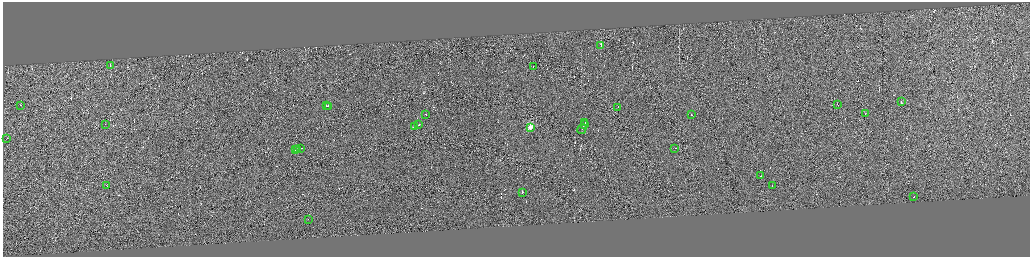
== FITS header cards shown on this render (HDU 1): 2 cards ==
NAXIS1  =                 4109
NAXIS2  =                 1017

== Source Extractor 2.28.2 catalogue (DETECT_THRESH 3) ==
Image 4109 x 1017 px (HDU 1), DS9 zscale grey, zoomed out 1/4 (1 PNG px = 4 x 4 image px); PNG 1032 x 259 px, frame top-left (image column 3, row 1015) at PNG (3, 2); each listed source drawn as its Kron ellipse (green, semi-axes under 4 px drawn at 4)
Background -0.237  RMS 3.9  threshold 11.6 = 3 sigma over >= 5 px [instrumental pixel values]
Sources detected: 432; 402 cannot appear on this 1/4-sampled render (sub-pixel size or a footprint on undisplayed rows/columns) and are neither listed nor drawn; the other 30 listed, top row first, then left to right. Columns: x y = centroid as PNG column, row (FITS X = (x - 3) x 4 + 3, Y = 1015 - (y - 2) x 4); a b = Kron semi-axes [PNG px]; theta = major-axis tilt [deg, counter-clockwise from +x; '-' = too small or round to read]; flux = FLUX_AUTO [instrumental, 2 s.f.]
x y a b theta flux
601 45 2 1 - 13000
110 65 2 1 - 18000
533 66 2 1 - 13000
901 101 2 1 - 17000
837 104 2 1 - 12000
20 105 2 1 - 9400
327 105 3 1 - 27000
329 106 3 1 - 36000
618 107 2 1 - 14000
865 113 2 1 - 13000
426 114 2 1 - 13000
691 114 2 1 - 39000
585 122 2 1 - 14000
105 124 2 1 - 8600
419 124 4 1 - 77000
584 124 2 1 - 16000
414 126 4 1 - 25000
530 127 2 2 - 130000
582 128 5 1 - 56000
7 138 2 1 - 12000
301 148 4 1 - 51000
675 148 2 1 - 15000
296 149 2 1 - 26000
297 149 2 1 - 32000
761 175 2 1 - 21000
107 185 2 1 - 15000
772 185 2 1 - 9400
522 192 2 1 - 800000
913 196 2 1 - 16000
308 219 2 1 - 17000
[402 sub-pixel or undisplayed-footprint detections neither listed nor drawn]